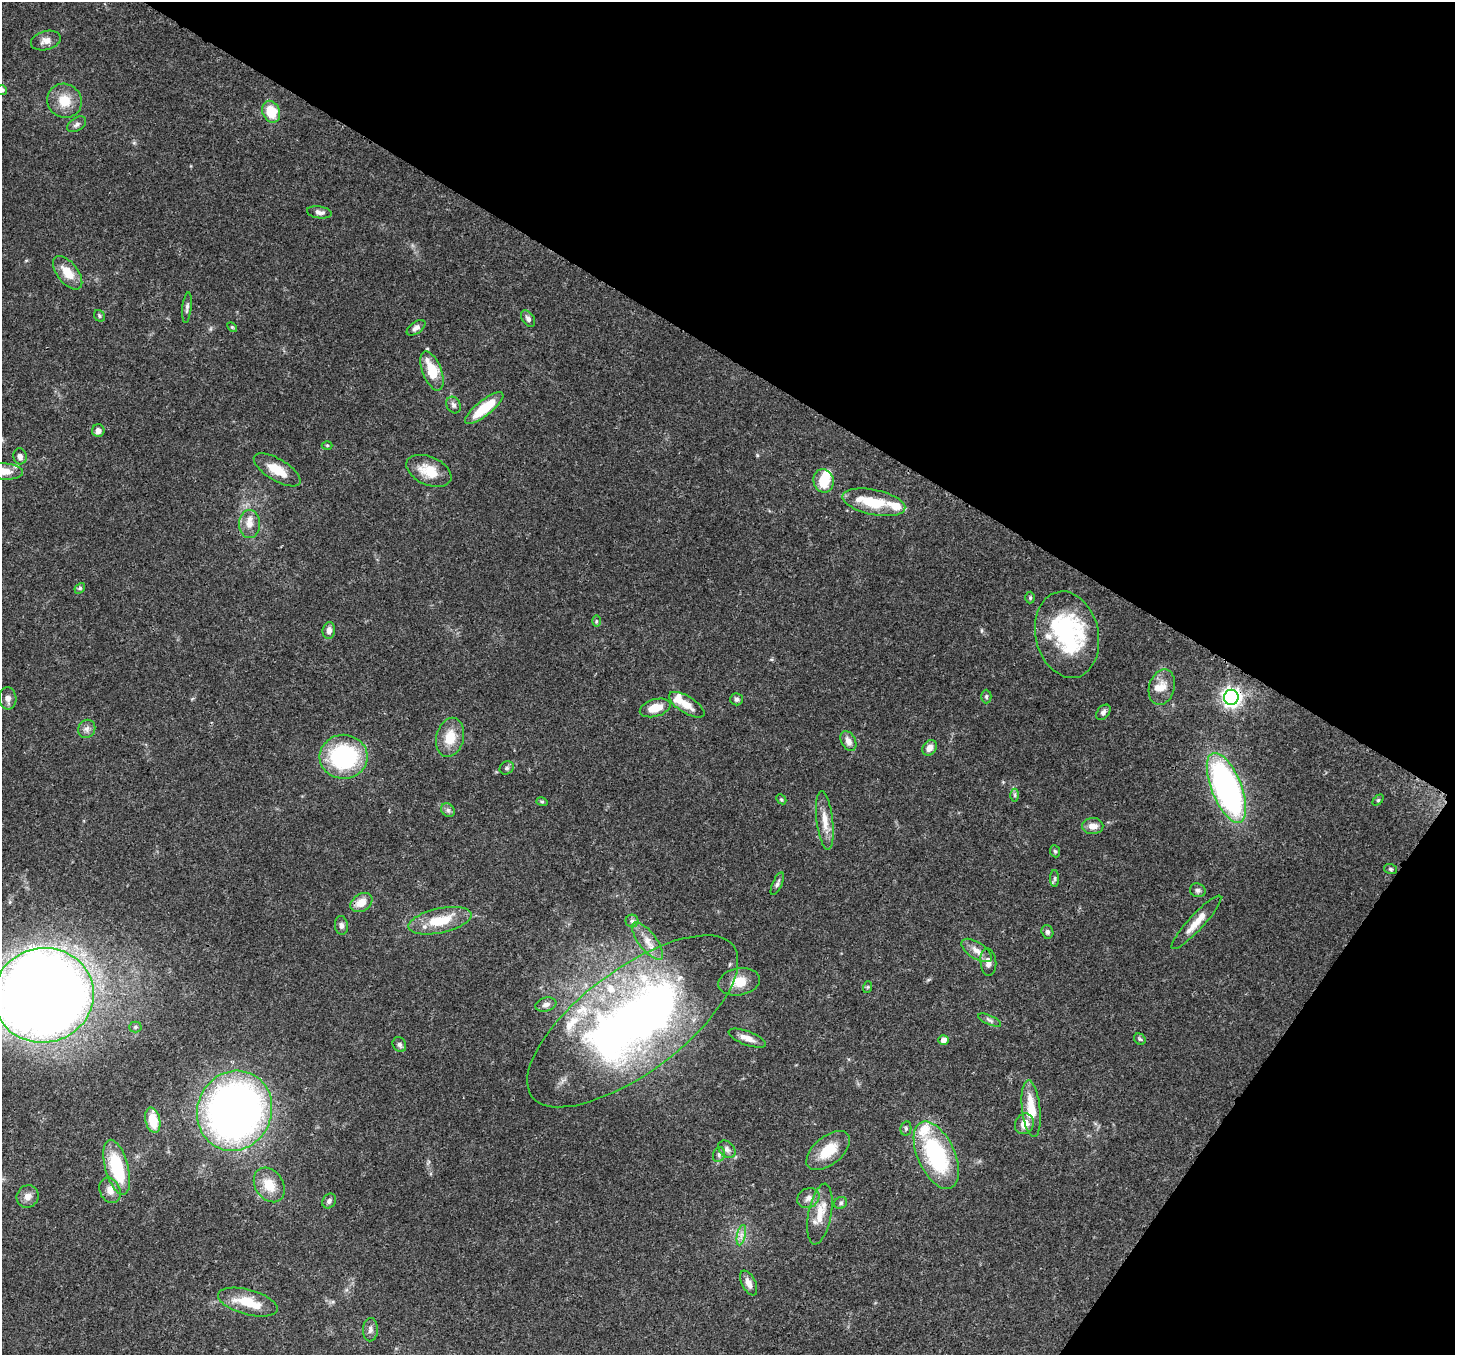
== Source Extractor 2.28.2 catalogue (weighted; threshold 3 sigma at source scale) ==
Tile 8 of 4 x 4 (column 4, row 2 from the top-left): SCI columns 4436-5888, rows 3065-4417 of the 5962 x 6060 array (HDU 1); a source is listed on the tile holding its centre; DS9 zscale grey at full resolution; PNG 1457 x 1357 px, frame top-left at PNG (2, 2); each listed source drawn as its Kron ellipse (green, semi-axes under 4 px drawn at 4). Shown black and unused: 32% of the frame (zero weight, under 3 of 4 exposures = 8% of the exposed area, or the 3 px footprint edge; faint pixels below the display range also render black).
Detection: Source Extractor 2.28.2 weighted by HDU 2 'WHT'; one run over the whole footprint, this tile lists its part. Background 0.0534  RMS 0.003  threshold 0.0133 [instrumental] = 3 sigma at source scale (4.5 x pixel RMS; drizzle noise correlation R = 1.50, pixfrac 1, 0.0396/0.0396 arcsec/px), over >= 5 px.
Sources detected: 111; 1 inside a brighter object's white glare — neither listed nor drawn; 13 inside a brighter listed object's ellipse — not listed separately; the other 97 listed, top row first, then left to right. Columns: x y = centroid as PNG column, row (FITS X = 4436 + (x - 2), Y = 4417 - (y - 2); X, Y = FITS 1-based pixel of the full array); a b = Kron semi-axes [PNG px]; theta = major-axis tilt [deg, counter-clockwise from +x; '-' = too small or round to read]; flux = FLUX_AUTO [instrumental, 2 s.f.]
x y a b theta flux
46 40 15 9 15 2.1
2 90 5 4 - 0.59
64 101 17 16 - 5.9
271 112 11 8 -68 7.3
77 124 10 6 34 1
319 212 12 6 -8 1.2
68 273 20 10 -51 5.3
187 308 15 4 84 0.89
99 316 6 5 - 0.54
528 319 9 6 -55 0.87
232 327 6 3 -44 0.31
416 328 11 5 35 1.2
432 371 20 9 -68 8.4
453 405 9 7 -61 0.95
484 408 24 7 39 10
98 431 6 6 - 1.4
327 445 5 3 - 0.31
20 456 8 6 -75 1.4
277 470 26 11 -31 5.8
3 471 20 8 -4 4.5
429 471 24 14 -24 6.4
824 481 12 10 -76 6.4
874 502 32 12 -12 9.8
249 524 14 10 90 2.7
80 588 6 4 47 0.49
1030 598 6 5 - 0.41
596 621 5 3 - 0.33
329 631 8 6 83 1.7
1067 635 44 31 -77 35
1162 687 18 12 74 3.5
986 697 7 5 -89 0.48
1231 697 7 7 - 140
8 698 11 8 -87 1.5
736 699 6 6 - 0.7
687 705 20 8 -32 3.7
655 708 16 8 16 4.8
1103 712 9 6 51 1
87 729 9 8 - 1.3
450 737 20 14 76 6.1
848 741 11 7 -62 2
929 748 8 6 53 2
344 757 24 22 0 34
507 768 7 6 - 0.74
1226 788 37 15 -68 91
1015 795 6 4 -89 0.51
781 799 6 4 -43 0.38
1378 800 6 4 45 0.39
542 802 5 4 - 0.39
448 810 7 6 - 0.79
825 820 29 8 -83 4.2
1093 826 10 8 1 2.3
1055 851 6 4 -66 0.45
1391 869 6 5 - 0.52
1055 878 8 4 89 0.51
777 884 12 4 66 0.87
1198 890 8 6 -16 0.8
361 903 12 8 31 3.7
440 921 32 12 12 9.6
632 921 6 6 - 0.75
1196 922 36 7 47 4.2
341 925 9 6 -82 0.98
1047 932 7 6 - 0.81
647 941 22 8 -53 3.6
977 950 17 8 -33 2.5
988 962 13 8 -84 2
739 982 21 13 10 5.8
868 987 6 4 70 0.35
44 995 50 47 12 580
546 1005 11 6 16 1.2
989 1020 12 4 -24 0.85
633 1021 126 51 37 190
135 1027 6 5 - 0.54
747 1038 20 7 -21 2.8
1140 1039 6 5 - 0.52
944 1040 5 5 - 1.7
399 1045 8 6 -61 0.82
1031 1109 28 9 -84 7.8
235 1111 41 37 67 170
153 1120 13 7 -77 7
1024 1124 11 9 63 3.4
906 1128 7 5 78 0.63
727 1149 10 7 -47 1.3
828 1150 26 14 39 7.7
719 1155 7 6 - 0.79
936 1155 36 18 -65 32
117 1167 28 11 -75 18
269 1185 18 14 -56 5.6
110 1190 13 10 -66 2.4
28 1196 11 10 - 2
808 1198 11 9 30 1.8
329 1201 8 6 56 0.88
841 1203 7 5 36 0.6
820 1214 31 11 79 5.7
741 1235 10 4 78 1.2
749 1283 13 7 -64 2
248 1302 31 12 -15 8.1
370 1330 11 7 88 1.3
Overlapping masked pixels (flux is a lower limit): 2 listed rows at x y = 1231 697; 633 1021
Isophote crosses this tile's border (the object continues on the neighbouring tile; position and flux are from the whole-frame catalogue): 3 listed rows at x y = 2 90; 3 471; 44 995